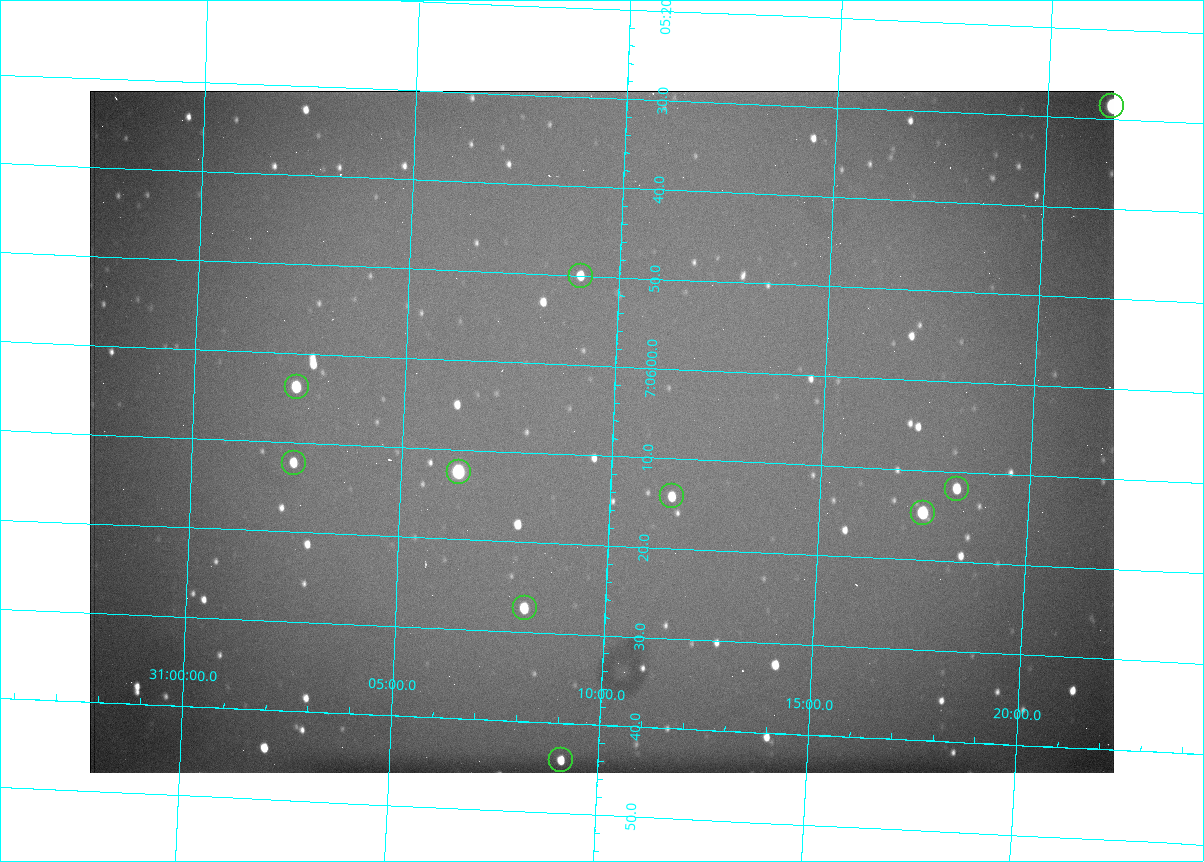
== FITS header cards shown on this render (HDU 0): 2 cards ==
NAXIS1  =                 1024 /fastest changing axis
NAXIS2  =                  682 /next to fastest changing axis

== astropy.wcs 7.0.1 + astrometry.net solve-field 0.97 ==
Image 1024 x 682 px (HDU 0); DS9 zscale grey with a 90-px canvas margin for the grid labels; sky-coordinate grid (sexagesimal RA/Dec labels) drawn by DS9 from the SOLVED WCS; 10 Tycho-2 reference stars matched to detected sources circled (green)
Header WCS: RA---TAN/DEC--TAN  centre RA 07:06:07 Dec +31:10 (106.53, +31.16 deg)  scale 1.43 arcsec/px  FOV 24.4' x 16.3'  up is -93 deg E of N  parity flipped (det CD > 0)
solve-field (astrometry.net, Tycho-2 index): VERIFIED the header's WCS against the Tycho-2 star catalogue (10 matches, 0 conflicts) and refined it, rather than solving blind
Solved WCS: RA---TAN-SIP/DEC--TAN-SIP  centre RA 07:06:07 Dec +31:10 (106.53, +31.16 deg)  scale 1.43 arcsec/px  FOV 24.4' x 16.3'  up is -92 deg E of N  parity flipped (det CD > 0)
The solver's refit moves the header's centre by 0.52 arcsec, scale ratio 0.9991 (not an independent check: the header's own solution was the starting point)
Tycho-2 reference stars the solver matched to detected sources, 10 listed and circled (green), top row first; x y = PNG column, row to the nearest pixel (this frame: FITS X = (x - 90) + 1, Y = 682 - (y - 91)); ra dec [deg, ICRS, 3 dp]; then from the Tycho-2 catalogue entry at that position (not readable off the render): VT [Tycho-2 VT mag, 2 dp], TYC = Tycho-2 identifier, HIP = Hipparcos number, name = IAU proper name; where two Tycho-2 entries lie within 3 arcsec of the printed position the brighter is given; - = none
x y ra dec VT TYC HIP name
1112 106 106.369 +31.359 8.79 2438-636-1 - -
581 276 106.458 +31.151 12.35 2438-728-1 - -
297 387 106.516 +31.041 10.39 2438-398-1 - -
294 463 106.551 +31.041 11.84 2438-663-1 - -
459 472 106.552 +31.106 9.20 2438-180-1 - -
957 489 106.550 +31.305 11.61 2438-184-1 - -
672 496 106.559 +31.192 11.79 2438-1039-1 - -
923 513 106.562 +31.292 10.01 2438-106-1 - -
525 608 106.614 +31.135 11.36 2438-550-1 - -
561 760 106.684 +31.152 11.76 2438-931-1 - -